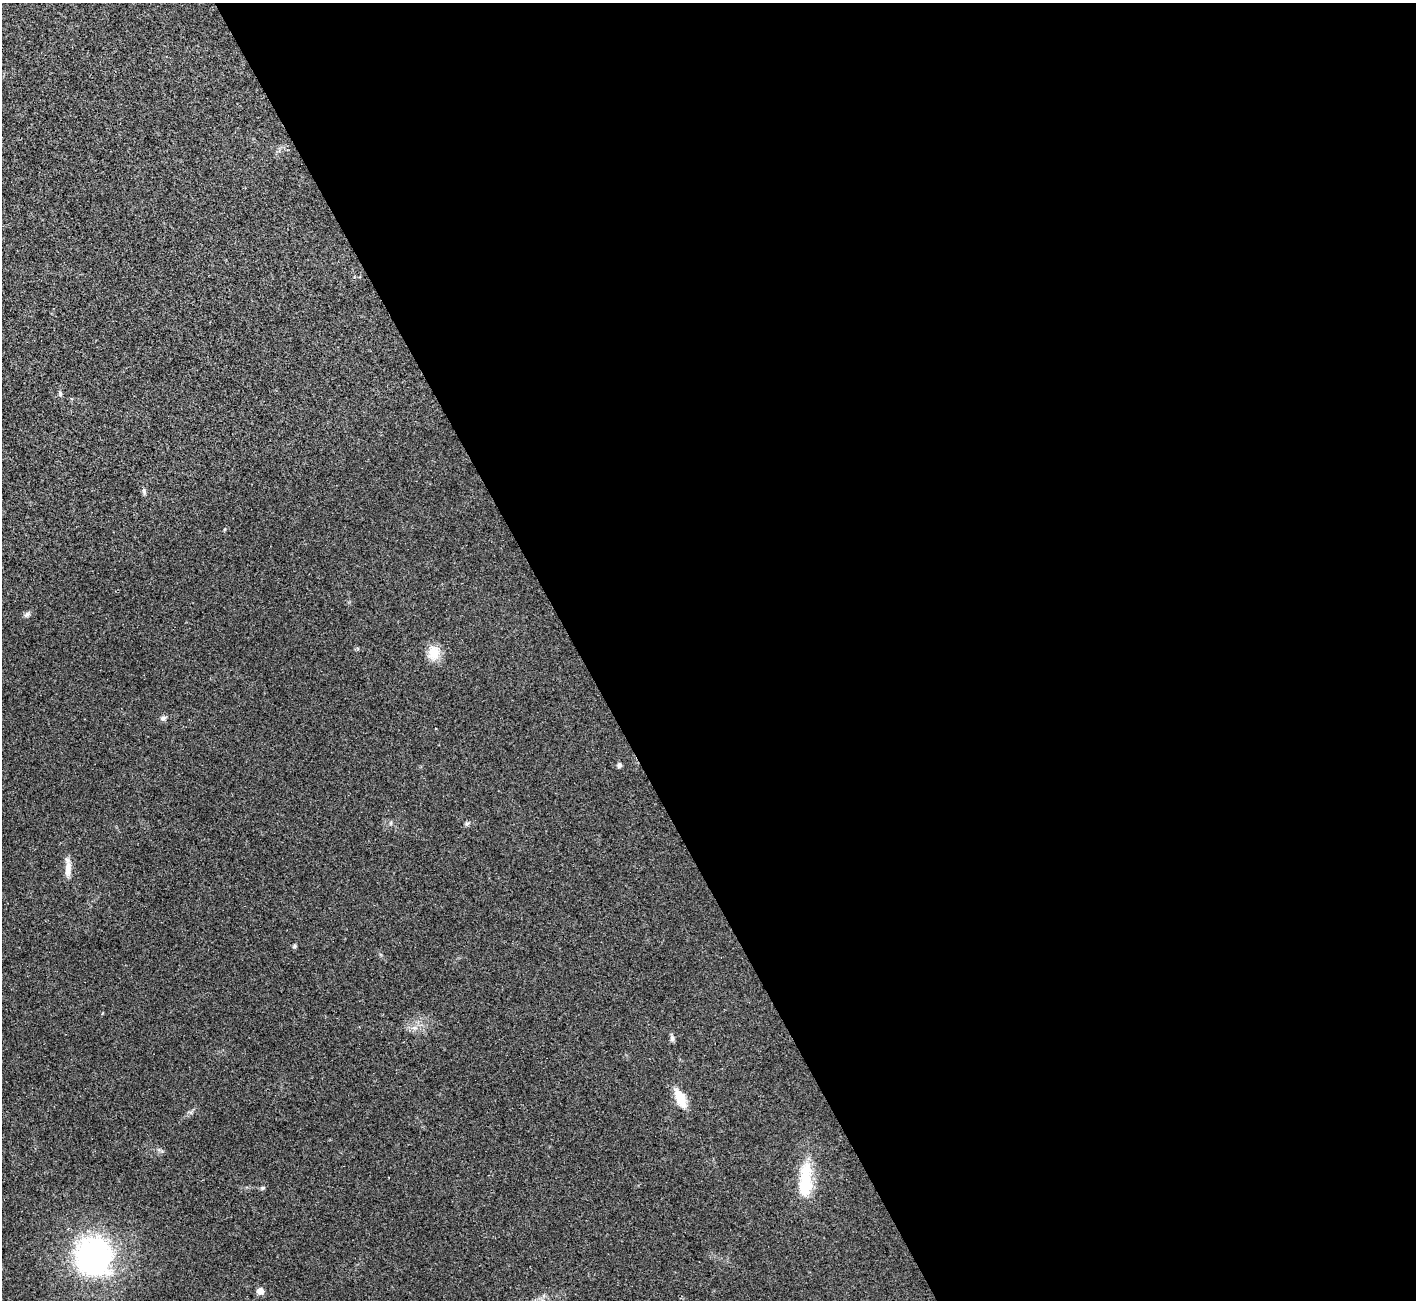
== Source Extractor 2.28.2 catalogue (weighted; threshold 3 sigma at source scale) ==
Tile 8 of 4 x 4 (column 4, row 2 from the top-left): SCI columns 4283-5696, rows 2792-4089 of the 5742 x 5715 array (HDU 1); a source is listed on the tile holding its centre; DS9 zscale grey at full resolution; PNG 1418 x 1302 px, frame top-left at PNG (2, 3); no overlay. Shown black and unused: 59% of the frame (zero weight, under 3 of 4 exposures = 2% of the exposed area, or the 3 px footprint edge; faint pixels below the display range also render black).
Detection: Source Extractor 2.28.2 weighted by HDU 2 'WHT'; one run over the whole footprint, this tile lists its part. Background 0.0213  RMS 0.0044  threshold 0.0197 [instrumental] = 3 sigma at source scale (4.5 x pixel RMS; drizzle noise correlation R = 1.50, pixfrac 1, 0.05/0.05 arcsec/px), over >= 5 px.
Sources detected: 16; all 16 listed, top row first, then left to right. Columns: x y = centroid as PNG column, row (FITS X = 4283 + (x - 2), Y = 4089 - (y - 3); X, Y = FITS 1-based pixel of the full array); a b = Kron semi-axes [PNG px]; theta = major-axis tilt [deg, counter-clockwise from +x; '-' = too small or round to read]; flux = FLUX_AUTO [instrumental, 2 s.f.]
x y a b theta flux
60 394 7 5 81 0.82
144 491 10 5 -80 0.98
27 614 9 5 49 1
434 653 19 15 79 6.8
163 718 7 7 - 1.4
619 765 6 5 - 1.1
467 823 7 4 19 0.75
68 869 23 8 86 3.8
294 946 5 4 - 0.77
415 1028 9 4 0 1.5
672 1038 9 5 -83 1.2
680 1098 18 8 -64 11
805 1181 47 16 86 19
262 1188 6 4 72 0.57
94 1257 45 41 -73 91
260 1291 7 6 - 2.9